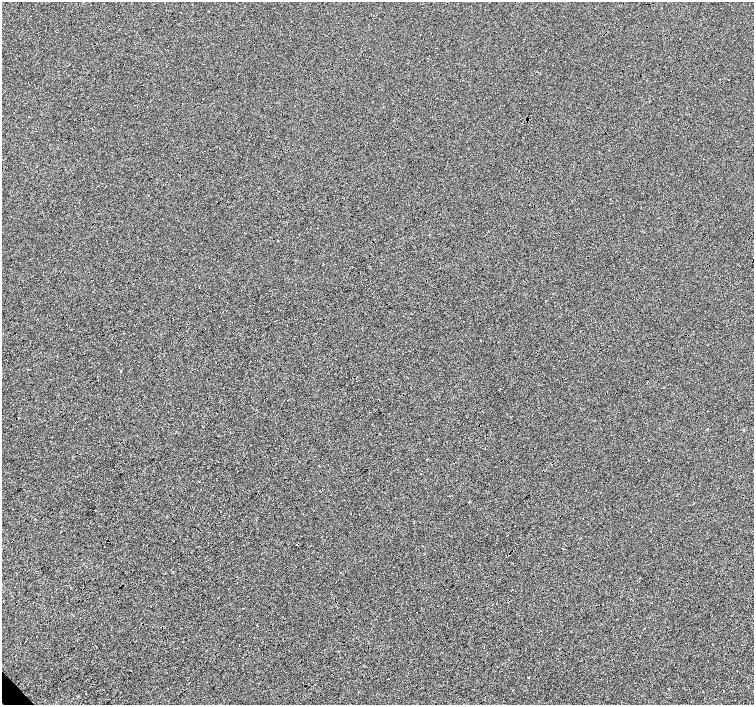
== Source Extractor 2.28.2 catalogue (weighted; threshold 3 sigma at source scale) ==
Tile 7 of 4 x 4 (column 3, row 2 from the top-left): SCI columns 3007-4509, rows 2965-4370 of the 6021 x 5992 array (HDU 1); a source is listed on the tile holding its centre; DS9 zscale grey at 2 x 2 block average (1 PNG px = mean of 2 x 2 image px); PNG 756 x 707 px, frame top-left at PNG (2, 2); no overlay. Shown black and unused: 1% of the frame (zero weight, under 3 of 4 exposures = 2% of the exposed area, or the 3 px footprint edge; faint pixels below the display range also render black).
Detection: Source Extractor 2.28.2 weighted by HDU 2 'WHT'; one run over the whole footprint, this tile lists its part. Background -0.00101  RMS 0.0066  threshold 0.0296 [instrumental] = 3 sigma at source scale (4.5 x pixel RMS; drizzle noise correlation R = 1.50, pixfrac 1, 0.0396/0.0396 arcsec/px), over >= 5 px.
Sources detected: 4; all 4 listed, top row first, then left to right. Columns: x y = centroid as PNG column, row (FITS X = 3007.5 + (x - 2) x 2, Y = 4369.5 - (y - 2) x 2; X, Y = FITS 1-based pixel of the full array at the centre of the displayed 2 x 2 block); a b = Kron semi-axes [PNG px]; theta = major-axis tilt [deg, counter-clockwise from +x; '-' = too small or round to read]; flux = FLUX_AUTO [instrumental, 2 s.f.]
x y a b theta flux
121 371 2 2 - 5.4
199 481 2 2 - 0.58
297 544 2 2 - 1.6
86 693 2 2 - 1
Overlapping masked pixels (flux is a lower limit): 1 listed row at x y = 297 544